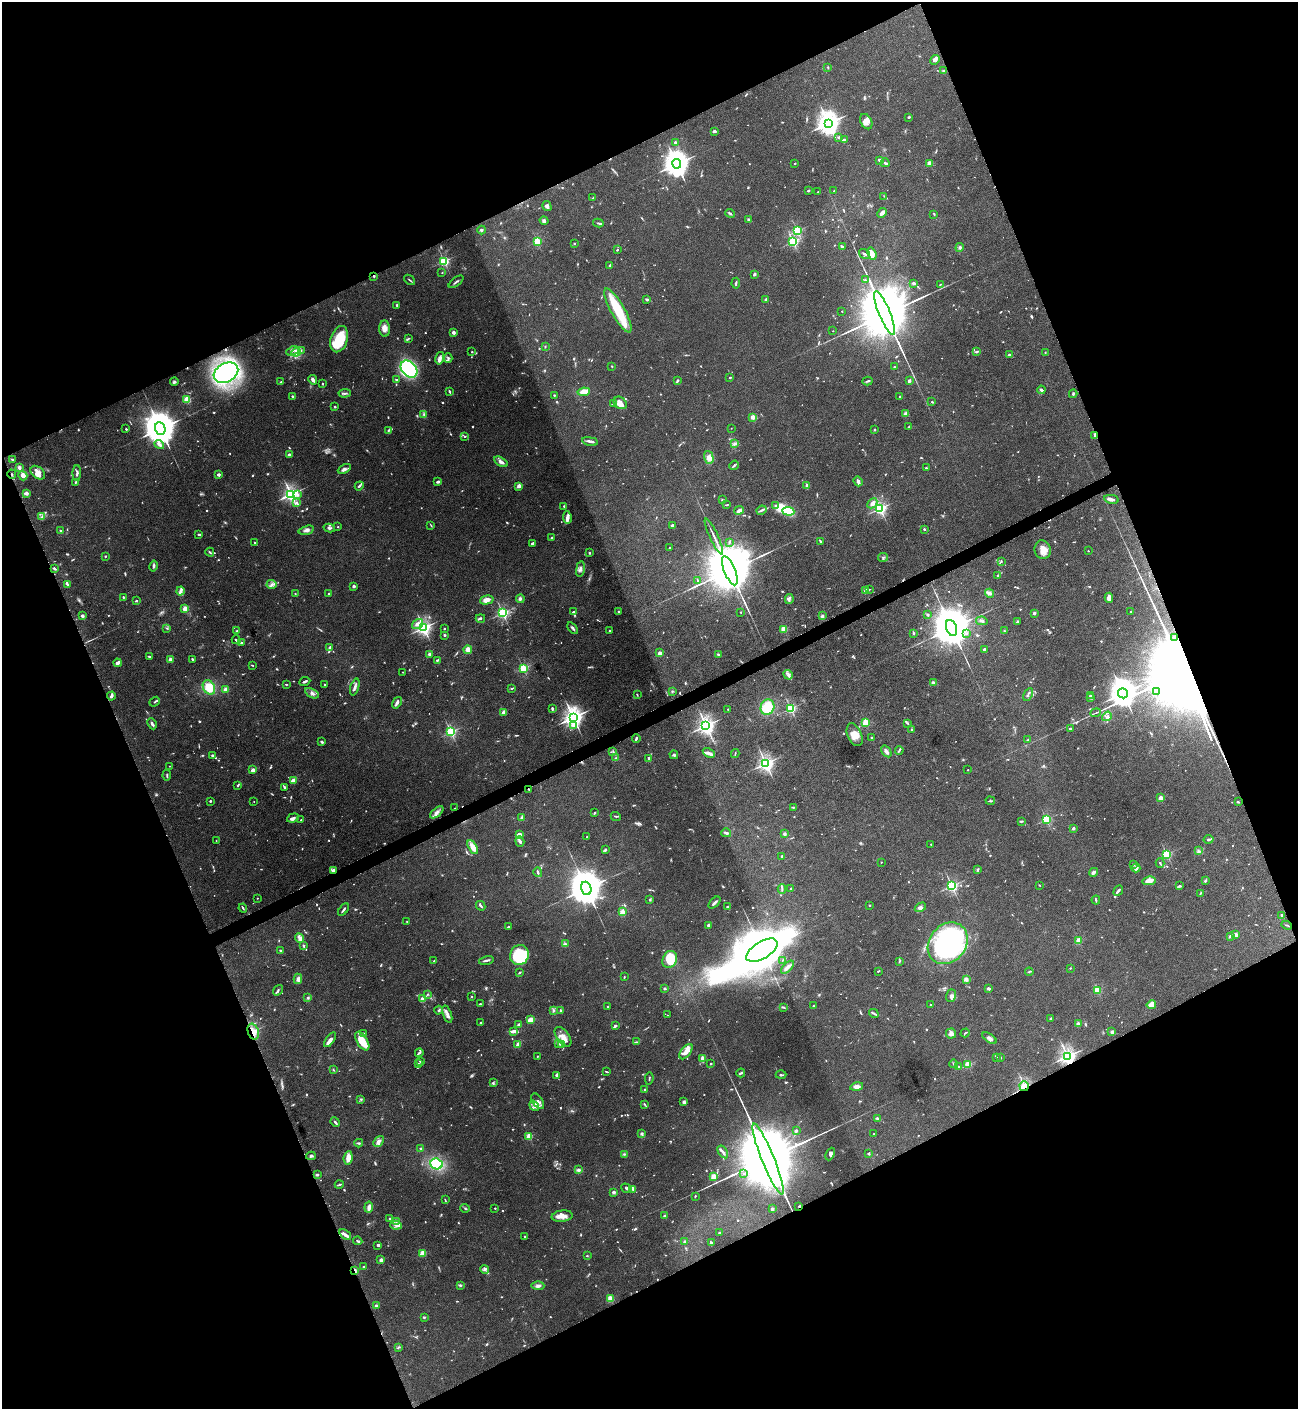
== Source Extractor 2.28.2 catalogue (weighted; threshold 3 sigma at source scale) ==
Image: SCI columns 151-5333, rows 1-5627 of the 5617 x 5627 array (HDU 1 of 3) = the unmasked area's bounding box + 8 px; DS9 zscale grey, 4 x 4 block average (1 PNG px = mean of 4 x 4 image px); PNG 1300 x 1411 px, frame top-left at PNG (2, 2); each listed source drawn as its Kron ellipse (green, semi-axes under 4 px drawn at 4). Shown black and unused: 44% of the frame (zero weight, under 4 of 8 exposures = <1% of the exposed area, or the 3 px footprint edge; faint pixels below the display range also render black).
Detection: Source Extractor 2.28.2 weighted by HDU 2 'WHT'. Background 0.0778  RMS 0.0045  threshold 0.0184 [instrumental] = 3 sigma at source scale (4.09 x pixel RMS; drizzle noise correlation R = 1.36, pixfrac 0.8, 0.05/0.05 arcsec/px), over >= 5 px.
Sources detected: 1328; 69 too faint to see at this stretch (4 x 4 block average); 9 inside a brighter object's white glare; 9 cosmic-ray / hot-pixel residue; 10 long thin detections or spike segments (spike, bleed or trail) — neither listed nor drawn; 43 coinciding with a brighter row at this scale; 93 inside a brighter listed object's ellipse — not listed separately; of the other 1095, all 500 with FLUX_AUTO >= 2.08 (the completeness limit of this list) listed and drawn (595 fainter detections not listed), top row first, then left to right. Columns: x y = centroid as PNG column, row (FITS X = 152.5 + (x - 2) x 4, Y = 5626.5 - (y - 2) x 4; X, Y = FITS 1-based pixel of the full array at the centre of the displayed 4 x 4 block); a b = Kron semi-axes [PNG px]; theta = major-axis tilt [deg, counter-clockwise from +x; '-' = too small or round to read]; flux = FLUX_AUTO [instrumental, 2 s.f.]
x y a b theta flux
935 60 5 4 - 9.4
828 67 3 2 - 2.1
944 71 3 2 - 4
909 117 2 2 - 4.4
866 122 8 5 -63 15
828 123 4 3 - 3000
714 131 2 2 - 8.8
839 137 4 2 - 9.3
844 139 2 2 - 3.6
675 142 2 2 - 14
880 160 4 3 - 5.8
795 163 2 2 - 5.6
885 163 4 2 - 7.7
929 163 2 2 - 54
677 164 5 4 - 4000
808 190 3 2 - 2.7
834 191 2 2 - 2.1
818 192 2 2 - 5.3
884 196 4 2 - 2.5
593 198 2 2 - 2.1
547 206 5 4 - 9.3
730 213 5 2 - 4.1
882 213 5 3 - 10
934 214 3 2 - 2.7
749 219 4 2 - 4.7
544 221 4 3 - 5.6
598 223 5 2 - 3.4
482 230 4 3 - 4.1
797 231 2 2 - 320
537 241 2 2 - 210
793 242 2 2 - 430
574 243 2 2 - 2.7
842 247 3 2 - 5.4
960 247 4 3 - 4.7
617 250 2 2 - 2.5
864 254 6 2 -33 5
872 254 6 3 -70 19
444 261 2 2 - 380
610 265 3 2 - 3.5
442 273 2 2 - 2.9
754 274 3 2 - 4
374 276 2 2 - 3
410 280 6 2 -38 2.6
865 280 2 2 - 8
456 282 9 2 37 5.3
736 283 5 2 - 3.6
914 283 4 2 - 7.7
940 284 3 2 - 2.2
766 299 2 2 - 19
647 300 2 2 - 8.3
397 305 2 2 - 3.1
618 311 25 7 -61 110
842 311 2 2 - 3.1
885 313 24 5 -68 61000
385 328 8 5 -86 18
833 331 2 2 - 2.1
453 332 2 2 - 39
339 339 13 8 73 110
408 339 4 2 - 2.6
545 346 3 2 - 2.2
301 350 2 2 - 2.9
292 351 6 2 25 4.5
296 352 5 2 - 5.8
472 352 2 2 - 6.8
977 352 3 2 - 2.7
1045 353 2 2 - 3.9
1009 355 2 2 - 17
440 358 6 3 76 12
448 358 4 2 - 4.8
612 366 2 2 - 2.9
894 367 2 2 - 6.5
409 369 10 7 -46 460
226 373 13 9 27 540
730 377 2 2 - 2.7
396 379 4 2 - 2.5
313 380 5 3 - 7.4
678 380 4 2 - 3.2
868 381 5 2 - 4.2
909 381 3 2 - 7.7
174 382 4 3 - 5.1
281 382 2 2 - 2.9
322 383 2 2 - 3.9
1041 390 4 2 - 6.5
449 391 3 2 - 4.5
584 392 6 4 9 37
345 393 6 2 6 4.5
1073 394 4 2 - 3.5
554 395 2 2 - 2.3
293 396 2 2 - 8
900 397 2 2 - 2.8
187 399 2 2 - 150
932 402 3 2 - 3.1
620 403 7 5 -37 21
613 404 3 2 - 2.6
335 407 2 2 - 10
424 414 3 2 - 3.3
906 414 3 2 - 27
753 417 2 2 - 69
908 427 4 2 - 2.8
160 428 6 5 - 9200
731 428 2 2 - 2.2
126 429 2 2 - 3.2
388 430 4 2 - 4.1
874 430 2 2 - 11
1095 435 2 2 - 2.3
465 436 2 2 - 3.8
590 441 8 2 -11 11
159 444 5 2 - 12
734 444 4 3 - 4.5
289 455 2 2 - 33
709 457 6 4 -75 15
12 459 3 2 - 3.1
501 462 7 3 -31 9.9
734 465 5 2 - 4.3
19 468 3 3 - 6.8
926 468 2 2 - 3.2
344 469 7 4 27 9.3
38 473 8 5 -40 18
77 473 8 2 88 6.5
12 474 4 2 - 2.7
218 475 2 2 - 30
23 476 5 3 - 22
858 481 5 3 - 11
75 482 3 2 - 2.3
438 482 4 2 - 7
359 486 4 2 - 4.4
519 486 2 2 - 67
807 486 4 2 - 7.9
26 493 2 2 - 23
291 494 3 2 - 1100
298 495 3 3 - 4.5
1111 499 7 3 -12 7.6
722 500 3 2 - 2.3
296 503 3 3 - 4.7
872 503 5 3 - 15
727 505 3 2 - 2.5
564 506 2 2 - 8.7
775 506 3 2 - 5.3
880 508 2 2 - 700
739 510 5 3 - 12
762 510 5 2 - 5.1
788 511 6 4 -7 90
42 517 3 2 - 3
567 517 6 4 -81 10
431 525 4 2 - 2.5
672 526 4 3 - 5.1
338 527 2 2 - 5.2
329 528 6 3 -13 4.7
924 529 2 2 - 13
306 530 8 3 16 9.7
61 531 3 2 - 2.6
199 534 4 2 - 4.1
714 536 20 2 -65 12
551 538 3 2 - 4
729 542 3 2 - 2.2
821 542 3 2 - 2.3
255 543 3 2 - 3.1
532 543 3 2 - 6.3
669 548 2 2 - 6
1043 550 9 8 - 26
1088 551 2 2 - 3.1
210 552 4 2 - 3.8
589 553 2 2 - 3.2
105 556 2 2 - 2.3
883 557 5 2 - 2.6
1001 561 4 2 - 3
153 566 5 2 - 5.2
54 568 3 2 - 7.8
580 569 8 4 80 10
730 571 15 5 -68 40000
998 576 3 2 - 3.6
698 580 3 2 - 3.2
67 584 3 2 - 3.5
272 584 5 2 - 6.4
354 586 2 2 - 26
869 589 3 2 - 2.3
180 591 4 4 - 7.1
866 591 2 2 - 56
295 593 2 2 - 4.3
990 593 5 4 - 7.4
329 594 2 2 - 13
123 597 2 2 - 6.7
1109 598 5 3 - 17
520 599 4 4 - 6.5
789 599 5 2 - 4.3
487 600 7 4 14 20
136 601 3 2 - 2.1
185 609 2 2 - 110
574 612 2 2 - 3.8
618 612 2 2 - 6.8
740 612 2 2 - 4.7
1130 612 2 2 - 5.5
503 613 2 2 - 520
1034 613 2 2 - 31
928 615 4 3 - 3.8
82 616 2 2 - 31
822 616 3 3 - 5.1
480 618 4 2 - 3.7
982 621 6 2 -11 4.7
1017 622 3 2 - 4.4
417 624 6 4 35 13
167 628 3 2 - 2.1
424 628 2 2 - 950
573 628 6 2 -52 5.7
951 628 8 5 -70 18000
444 629 2 2 - 8.1
784 629 2 2 - 150
237 631 2 2 - 11
609 631 2 2 - 6.4
1004 631 2 2 - 2.5
913 633 3 2 - 4.2
966 634 4 2 - 3.6
445 635 2 2 - 10
1175 637 2 2 - 6.5
236 640 4 2 - 4
241 643 3 2 - 3.1
330 648 2 2 - 30
984 649 3 2 - 3.4
468 650 4 4 - 18
660 653 2 2 - 29
429 654 2 2 - 23
718 654 4 2 - 3.3
149 657 4 2 - 3.5
192 659 2 2 - 5.7
170 660 2 2 - 51
437 660 3 2 - 2.5
118 663 4 2 - 12
252 665 3 2 - 2.3
523 668 2 2 - 270
403 672 2 2 - 3.2
788 675 5 3 - 6.7
305 682 6 2 24 5
933 682 3 2 - 5.1
286 684 3 2 - 2.2
325 685 3 2 - 2.4
209 687 7 5 -58 53
355 687 9 3 73 8.8
512 688 3 2 - 2.9
226 690 2 2 - 58
672 691 4 2 - 2.9
1157 692 4 2 - 2.6
312 693 7 3 -30 9.1
1123 693 5 5 - 4800
1028 694 7 2 64 4.8
637 695 3 2 - 2.4
111 696 4 2 - 10
1090 696 3 2 - 5.5
1091 698 4 2 - 2.7
155 702 6 2 39 3.2
397 703 6 4 56 6.8
767 707 8 7 - 76
552 708 3 2 - 5.7
790 708 2 2 - 380
728 709 2 2 - 2.2
504 712 2 2 - 72
1096 713 5 2 - 2.4
1107 716 5 3 - 6.2
573 717 3 3 - 2000
866 722 2 2 - 170
907 723 3 2 - 2.7
152 724 6 2 -64 7.7
573 726 3 2 - 5.4
706 726 3 2 - 1200
911 729 2 2 - 2.9
1070 729 2 2 - 13
451 732 2 2 - 440
855 735 12 7 -66 25
872 738 3 2 - 2.2
636 739 4 2 - 4.6
1028 740 3 2 - 2.3
322 742 3 2 - 7
899 750 4 2 - 2.9
886 751 6 3 -54 10
613 752 3 2 - 2.8
709 753 6 3 -30 8.9
735 753 4 2 - 2.1
212 755 3 3 - 2.8
674 755 4 3 - 4.4
616 758 4 3 - 3.6
649 758 3 2 - 4.7
766 763 3 2 - 1100
169 766 2 2 - 3.1
253 770 2 2 - 52
968 770 2 2 - 4.1
167 775 5 2 - 3.2
293 780 3 2 - 21
238 785 4 2 - 3.8
284 787 2 2 - 9.3
529 789 2 2 - 3.1
1160 798 2 2 - 73
210 801 2 2 - 4
254 801 2 2 - 2.4
990 801 5 2 - 3.5
1238 802 3 2 - 2.9
793 807 3 2 - 2.6
454 808 2 2 - 2.1
437 812 8 4 40 11
595 813 2 2 - 7
616 816 5 2 - 3.9
293 818 6 3 19 8.4
521 818 4 2 - 5.4
1046 819 2 2 - 320
301 820 2 2 - 4.1
1021 821 3 2 - 2.3
1073 828 2 2 - 23
726 833 5 2 - 6
519 834 4 2 - 8
785 834 2 2 - 29
587 837 2 2 - 2.4
1209 839 5 2 - 5.2
216 841 2 2 - 2.5
520 841 5 3 - 5.9
931 844 2 2 - 2.1
473 847 8 4 -62 22
606 849 3 2 - 2.5
1199 851 3 2 - 3.1
1167 854 2 2 - 300
781 856 2 2 - 8.6
881 862 2 2 - 2.1
1160 863 4 2 - 2.6
1133 864 2 2 - 10
1136 868 4 3 - 7
333 870 3 2 - 6.1
978 870 4 2 - 2.8
538 872 5 2 - 3.9
1094 872 4 2 - 11
1149 881 6 4 12 23
1205 881 4 3 - 2.9
1039 885 2 2 - 2.3
952 886 2 2 - 550
1179 886 4 3 - 3.1
586 888 7 5 -71 11000
782 889 5 2 - 3.2
790 889 3 2 - 2.4
1118 891 5 2 - 7.5
1201 893 4 2 - 2.7
257 898 2 2 - 3.1
650 899 3 2 - 2.4
1096 900 4 2 - 3
714 903 7 2 46 7.2
870 905 2 2 - 4.9
481 906 5 2 - 4.8
728 907 3 2 - 2.9
920 907 6 3 31 9.3
243 908 4 2 - 3.1
343 910 7 2 52 5.6
622 912 2 2 - 110
1282 915 2 2 - 5.4
407 922 3 2 - 2.2
709 925 2 2 - 35
1287 925 5 2 - 2.2
508 927 3 2 - 3
1236 934 4 3 - 7.8
1231 936 2 2 - 41
299 938 5 3 - 8.5
1079 941 2 2 - 110
948 943 22 18 51 470
565 944 4 3 - 4
303 945 3 2 - 3.1
281 950 3 2 - 3.8
762 950 17 8 31 14000
519 955 10 9 - 180
670 959 9 7 66 82
486 960 7 2 12 5.8
783 960 4 2 - 2.2
434 961 2 2 - 5.8
899 961 3 2 - 2.3
787 967 8 3 47 12
1070 968 2 2 - 2.5
878 971 3 2 - 2.6
520 972 3 2 - 2.7
1029 972 4 2 - 2.3
624 977 3 2 - 2.2
298 979 5 4 - 9.2
966 979 2 2 - 63
665 989 3 2 - 3.4
988 989 3 3 - 6
278 990 6 2 55 4.8
1097 990 2 2 - 160
427 994 4 2 - 2.9
951 996 6 4 70 7.2
471 997 2 2 - 4.8
308 998 3 3 - 4.2
422 999 4 3 - 12
480 1004 2 2 - 3.1
931 1005 2 2 - 5.2
1151 1005 5 3 - 36
608 1006 2 2 - 5.9
813 1006 2 2 - 4.4
784 1008 4 2 - 2.4
438 1010 4 3 - 4.2
553 1010 4 2 - 4.2
561 1011 3 2 - 4.6
874 1013 5 2 - 4.4
447 1014 9 3 -71 11
667 1015 2 2 - 2.4
1050 1019 3 2 - 2.8
531 1020 3 2 - 41
481 1023 3 2 - 3.4
1078 1024 2 2 - 55
519 1025 2 2 - 27
615 1026 3 2 - 6.4
514 1031 3 3 - 6.3
253 1032 8 5 -70 27
1112 1032 3 2 - 5.3
364 1033 3 2 - 2.9
951 1033 5 5 - 10
965 1033 4 2 - 2.5
563 1037 11 6 -53 24
989 1038 8 3 -35 10
330 1040 8 3 56 13
362 1041 10 5 -59 53
636 1042 3 2 - 2.7
558 1043 4 2 - 3.3
518 1044 4 2 - 14
561 1044 3 2 - 2.3
686 1052 9 5 53 16
419 1053 4 2 - 6.3
537 1056 2 2 - 2.6
1067 1056 3 2 - 1300
996 1057 2 2 - 7.5
1000 1058 2 2 - 12
703 1059 4 2 - 14
420 1062 3 2 - 2.7
419 1064 2 2 - 2.7
711 1064 2 2 - 9.6
954 1064 4 2 - 3.1
968 1064 2 2 - 160
959 1067 3 2 - 2.2
333 1070 3 2 - 2.1
606 1072 4 2 - 2.7
741 1073 4 2 - 4.6
557 1075 3 2 - 5.1
781 1075 5 3 - 3.9
649 1078 6 2 80 2.9
493 1083 3 2 - 2.2
857 1086 6 4 12 11
1024 1086 5 4 - 67
645 1089 2 2 - 6.8
361 1099 3 2 - 2.6
538 1101 8 5 -55 12
684 1101 3 3 - 5
645 1104 3 2 - 2.6
534 1106 5 3 - 7.3
878 1118 4 2 - 6.2
335 1122 5 2 - 4.8
796 1131 3 3 - 3.5
642 1133 4 2 - 3.4
874 1134 2 2 - 3.8
529 1136 2 2 - 120
378 1141 6 4 49 10
359 1143 4 2 - 4.7
420 1148 2 2 - 7.6
723 1152 7 2 -57 8.1
624 1154 3 2 - 2.8
830 1154 7 3 65 6.3
869 1154 3 2 - 2.3
311 1156 5 3 - 4.4
348 1158 7 4 84 19
768 1159 38 6 -68 100000
436 1164 6 5 - 140
578 1170 4 4 - 5
744 1173 3 2 - 2.4
317 1175 3 2 - 3.7
714 1177 2 2 - 140
339 1185 4 2 - 3.7
626 1188 5 3 - 4.8
633 1189 3 2 - 3.2
614 1192 2 2 - 31
695 1196 2 2 - 2.9
445 1200 4 2 - 2.2
799 1206 3 2 - 3.1
369 1207 5 3 - 15
465 1208 4 2 - 3.2
495 1208 2 2 - 4.8
772 1209 2 2 - 28
562 1216 10 5 7 19
665 1216 2 2 - 24
390 1218 2 2 - 8.3
397 1221 3 2 - 2.1
396 1225 6 3 -9 10
720 1233 2 2 - 19
345 1235 7 2 -37 12
525 1236 2 2 - 5.1
358 1241 5 2 - 3.9
685 1242 2 2 - 26
712 1243 3 2 - 2.7
378 1245 3 3 - 3.7
422 1253 2 2 - 140
587 1256 2 2 - 2.2
381 1260 2 2 - 48
363 1266 2 2 - 2.2
485 1269 4 3 - 4.8
355 1270 4 2 - 7.4
460 1285 3 2 - 3.7
538 1286 6 4 -1 8.6
610 1299 2 2 - 140
376 1306 2 2 - 23
424 1317 3 2 - 2.5
398 1347 4 2 - 3
Overlapping masked pixels (flux is a lower limit): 12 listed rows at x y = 374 276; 1095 435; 12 474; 529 789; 454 808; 333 870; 253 1032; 1067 1056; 1024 1086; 768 1159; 799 1206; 355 1270
Diffuse or blended objects may show on this block-average render without a row.